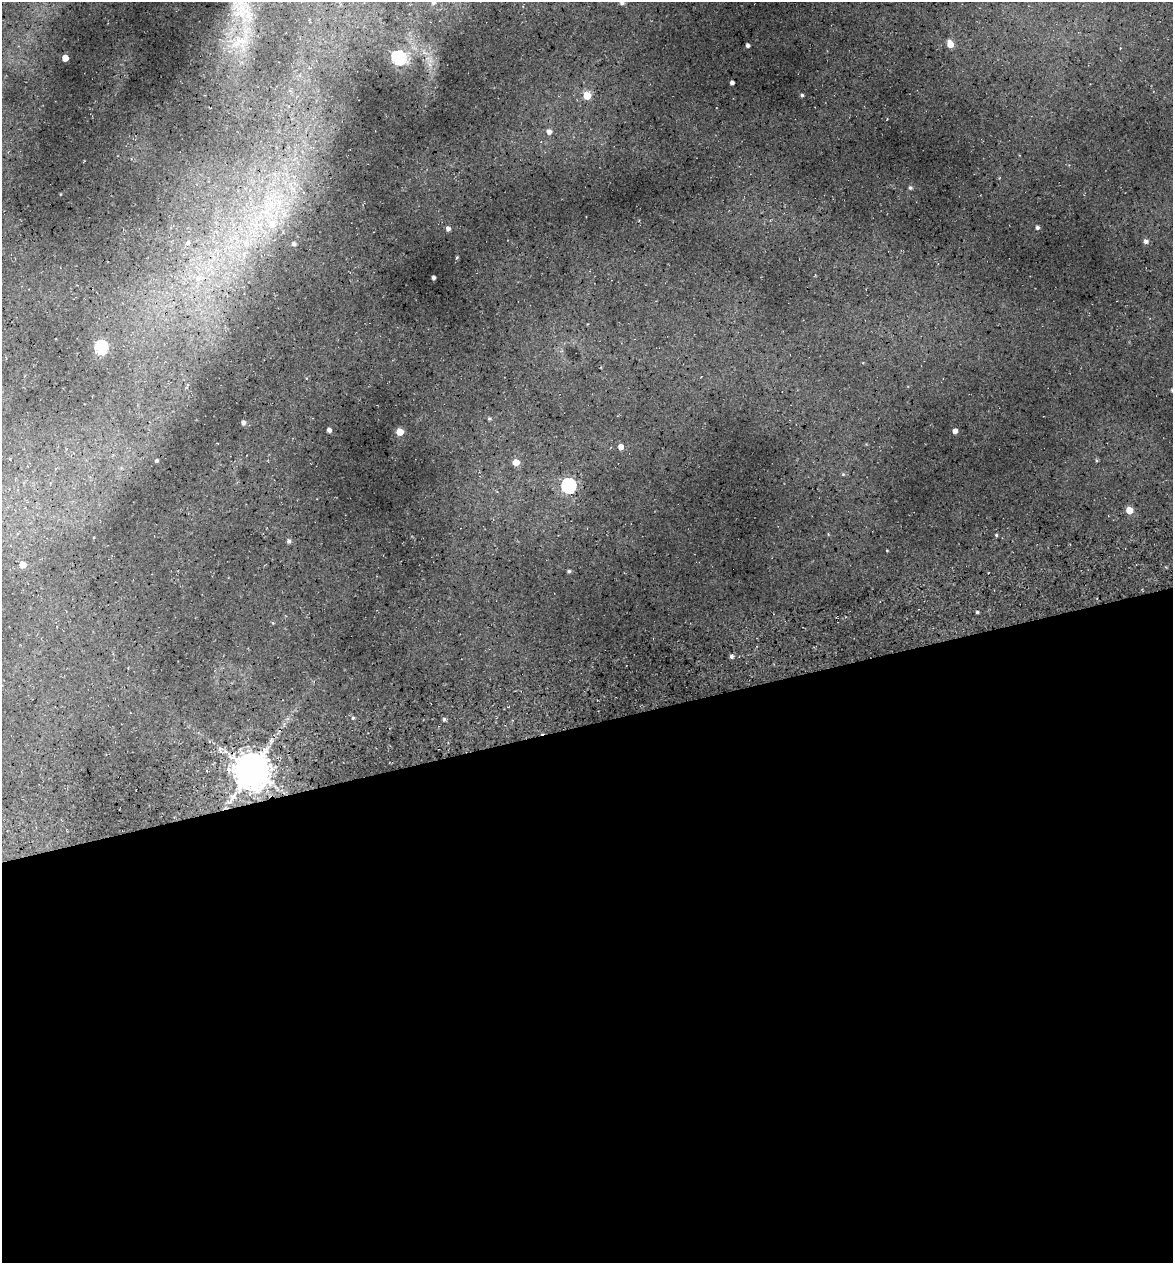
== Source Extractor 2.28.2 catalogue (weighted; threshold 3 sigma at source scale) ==
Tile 15 of 4 x 4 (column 3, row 4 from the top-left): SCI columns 2485-3655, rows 75-1335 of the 4922 x 5194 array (HDU 1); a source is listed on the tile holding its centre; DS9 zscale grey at full resolution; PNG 1175 x 1265 px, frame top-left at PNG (2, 2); no overlay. Shown black and unused: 43% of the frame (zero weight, under 3 of 5 exposures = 5% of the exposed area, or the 3 px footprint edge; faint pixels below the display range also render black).
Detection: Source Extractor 2.28.2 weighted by HDU 2 'WHT'; one run over the whole footprint, this tile lists its part. Background 0.135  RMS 0.0071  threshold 0.0321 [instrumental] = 3 sigma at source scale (4.5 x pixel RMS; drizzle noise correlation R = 1.50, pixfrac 1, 0.0396/0.0396 arcsec/px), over >= 5 px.
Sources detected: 40; all 40 listed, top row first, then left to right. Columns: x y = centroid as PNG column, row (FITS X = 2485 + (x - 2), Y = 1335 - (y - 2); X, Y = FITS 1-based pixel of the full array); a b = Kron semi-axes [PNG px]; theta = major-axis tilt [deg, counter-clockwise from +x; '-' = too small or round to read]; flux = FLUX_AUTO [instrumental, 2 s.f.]
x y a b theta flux
433 2 6 5 - 1.8
622 2 6 5 - 1.9
950 44 6 5 - 7.6
748 45 4 3 - 1.7
399 57 6 6 - 110
65 58 5 4 - 8.4
732 83 4 3 - 2.3
587 95 5 5 - 16
802 95 4 3 - 1
549 132 6 6 - 3.1
910 188 5 5 - 1.2
272 224 13 11 76 8.3
1037 227 4 4 - 1.6
448 229 5 4 - 2
1146 241 5 5 - 2.4
188 242 7 5 59 1.5
294 244 4 4 - 1.5
457 257 4 3 - 0.53
433 277 3 3 - 1.9
101 347 6 6 - 80
1172 390 4 3 - 0.9
489 419 5 4 - 0.94
243 422 4 4 - 2.1
329 430 4 4 - 2
955 431 4 4 - 3.4
400 432 5 5 - 12
621 447 4 4 - 4.6
157 460 4 4 - 1.1
516 462 6 5 - 6.4
568 485 6 6 - 130
1129 510 5 5 - 11
996 535 4 4 - 0.74
289 541 5 4 - 1.6
23 565 5 5 - 5.4
569 571 4 4 - 1.1
977 612 3 3 - 0.96
732 656 4 4 - 1.8
353 718 4 4 - 0.83
444 719 5 4 - 1.2
252 770 11 10 - 1900
Overlapping masked pixels (flux is a lower limit): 1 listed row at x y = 252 770
Isophote crosses this tile's border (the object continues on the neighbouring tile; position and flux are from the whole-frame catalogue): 3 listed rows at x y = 433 2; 622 2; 1172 390